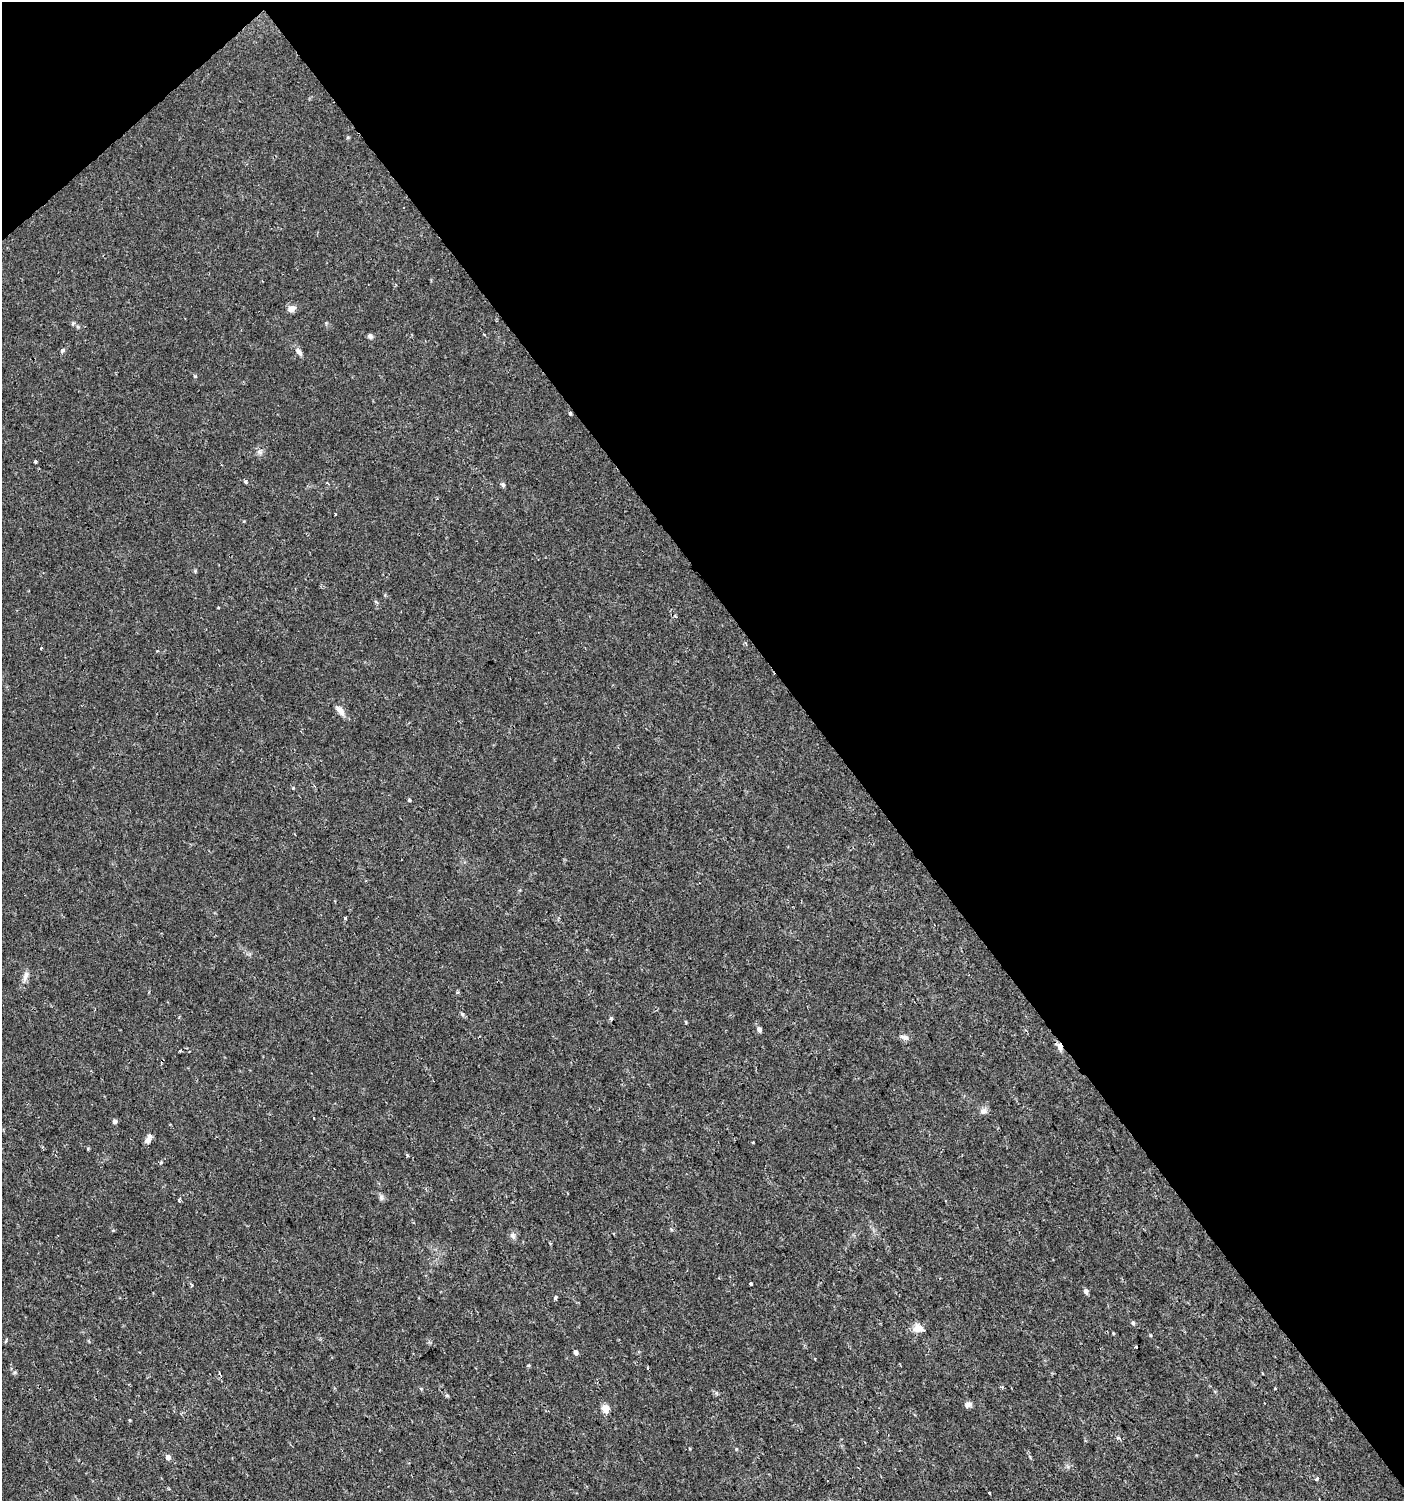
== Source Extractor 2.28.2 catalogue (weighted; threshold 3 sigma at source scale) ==
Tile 3 of 4 x 4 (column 3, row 1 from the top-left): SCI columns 3007-4408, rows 4497-5995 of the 5950 x 5999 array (HDU 1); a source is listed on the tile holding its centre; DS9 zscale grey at full resolution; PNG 1406 x 1503 px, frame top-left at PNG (2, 2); no overlay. Shown black and unused: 42% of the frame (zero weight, under 2 of 3 exposures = <1% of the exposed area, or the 3 px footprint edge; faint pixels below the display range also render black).
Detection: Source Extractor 2.28.2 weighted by HDU 2 'WHT'; one run over the whole footprint, this tile lists its part. Background 0.0134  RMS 0.0026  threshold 0.0116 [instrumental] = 3 sigma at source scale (4.5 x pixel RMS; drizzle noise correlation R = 1.50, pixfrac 1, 0.0396/0.0396 arcsec/px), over >= 5 px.
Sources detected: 46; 4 cosmic-ray / hot-pixel residue — not listed; the other 42 listed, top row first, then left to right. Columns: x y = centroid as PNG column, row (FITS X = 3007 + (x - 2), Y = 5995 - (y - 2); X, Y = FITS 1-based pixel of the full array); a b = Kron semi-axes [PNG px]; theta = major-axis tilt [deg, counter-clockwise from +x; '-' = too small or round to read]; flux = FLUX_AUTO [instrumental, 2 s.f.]
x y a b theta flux
291 309 9 7 16 1.5
73 323 6 4 20 0.32
370 336 7 5 -34 0.67
63 350 6 5 - 0.46
299 352 12 6 -49 0.96
195 376 4 4 - 0.32
570 413 4 3 - 0.34
35 462 3 3 - 0.52
245 482 4 3 - 0.55
503 485 7 5 -58 0.46
340 710 13 7 -53 1.7
409 800 4 4 - 0.28
345 918 4 3 - 1.2
25 976 14 6 72 1.2
462 1014 6 5 - 0.43
611 1018 4 3 - 0.54
759 1029 6 5 - 0.85
905 1037 12 5 -15 0.84
1059 1046 12 6 -60 1.3
180 1051 3 2 - 0.3
983 1111 9 8 - 1.1
314 1118 2 2 - 0.23
114 1121 5 4 - 0.73
148 1139 12 6 67 1.3
161 1163 5 4 - 0.36
381 1197 8 6 -89 0.63
179 1200 4 3 - 0.64
513 1236 9 6 -59 0.85
750 1284 3 3 - 0.68
192 1285 4 4 - 0.28
1086 1291 6 5 - 0.77
556 1297 4 3 - 0.87
1133 1323 5 4 - 0.45
918 1328 13 10 3 2.3
1136 1347 3 3 - 1.3
575 1352 5 4 - 0.73
1262 1373 3 2 - 0.22
447 1395 5 5 - 0.32
968 1405 9 6 20 0.9
605 1408 5 5 - 4.7
168 1457 6 5 - 1
1317 1478 5 3 - 0.5
Overlapping masked pixels (flux is a lower limit): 2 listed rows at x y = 570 413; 1059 1046